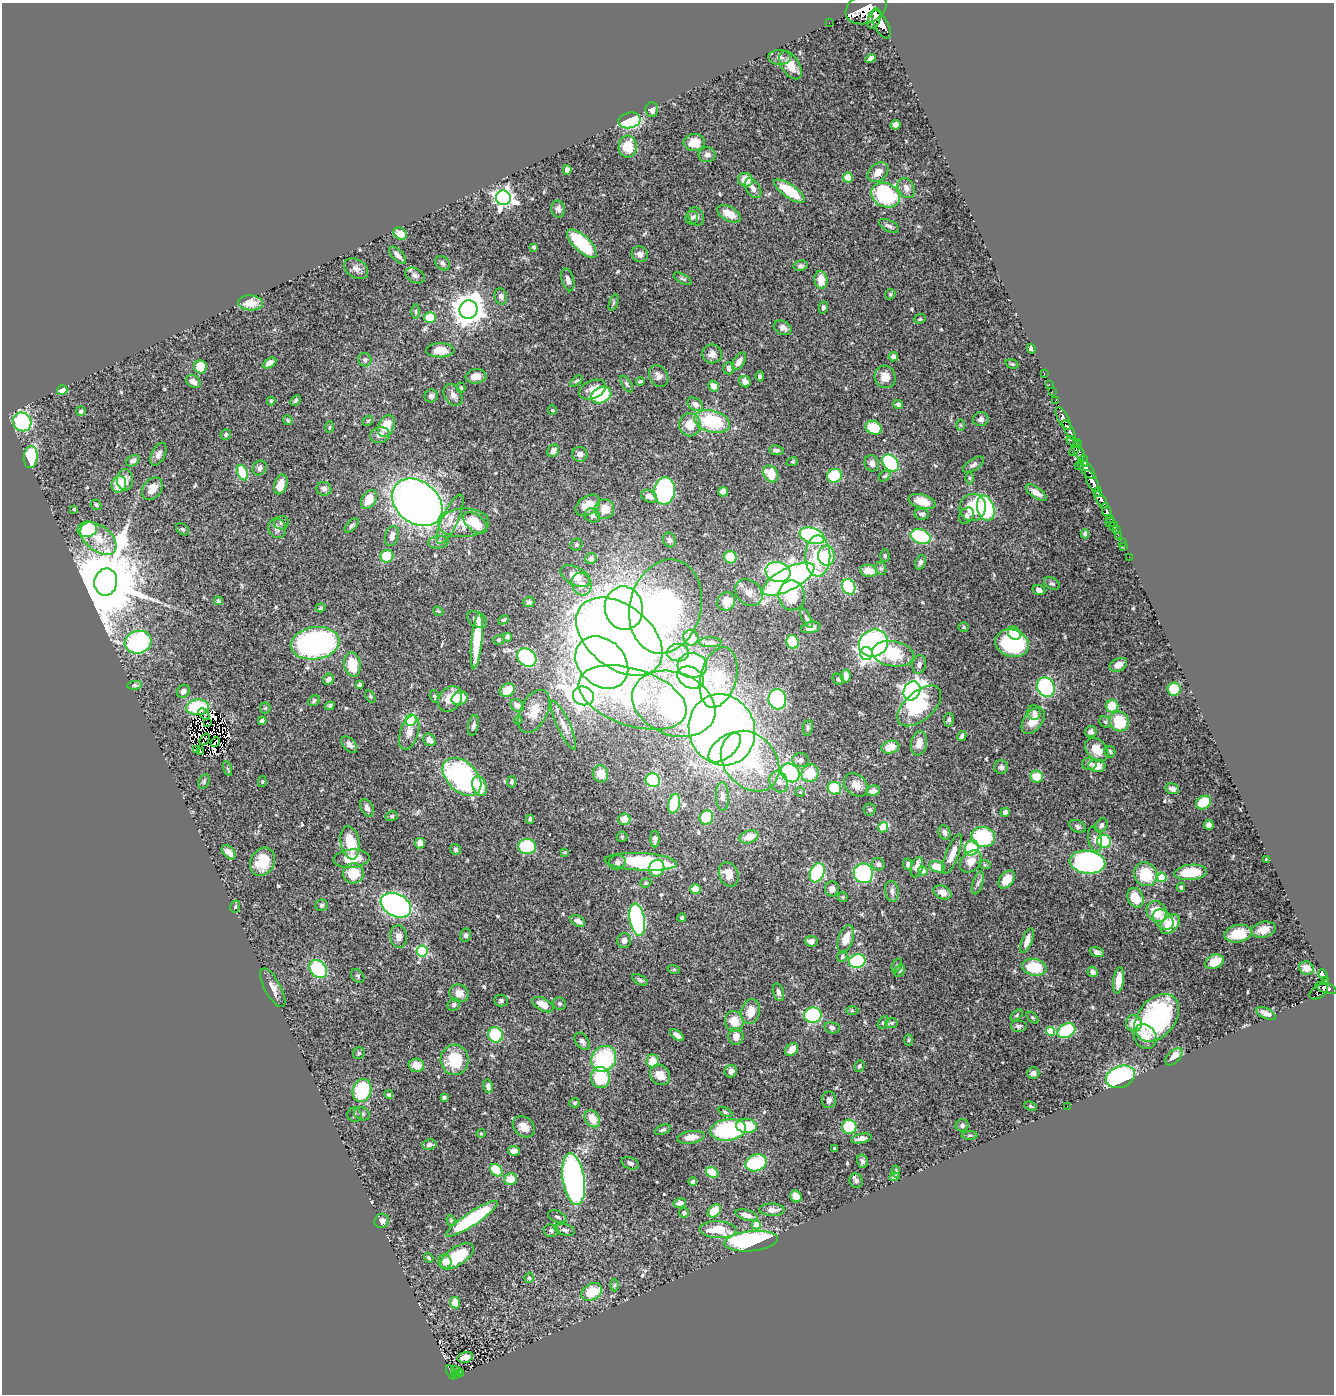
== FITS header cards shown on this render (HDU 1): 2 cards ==
NAXIS1  =                 1332
NAXIS2  =                 1392

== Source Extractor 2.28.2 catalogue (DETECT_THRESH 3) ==
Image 1332 x 1392 px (HDU 1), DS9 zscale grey, 1 PNG px = 1 image px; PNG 1336 x 1396 px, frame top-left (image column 1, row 1392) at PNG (2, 3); each listed source drawn as its Kron ellipse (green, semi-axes under 4 px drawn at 4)
Background 1.07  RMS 0.033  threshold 0.0984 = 3 sigma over >= 5 px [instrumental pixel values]
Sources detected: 541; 5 with non-positive FLUX_AUTO (blend fragments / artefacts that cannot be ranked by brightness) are neither listed nor drawn; of the other 536, the 500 brightest by FLUX_AUTO listed and drawn (36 fainter detections omitted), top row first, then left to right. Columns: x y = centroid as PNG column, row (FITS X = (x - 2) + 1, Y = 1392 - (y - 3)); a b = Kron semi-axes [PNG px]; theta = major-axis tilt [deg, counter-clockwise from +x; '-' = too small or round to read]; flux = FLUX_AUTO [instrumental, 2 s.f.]
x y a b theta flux
866 8 21 15 24 9200
874 19 11 6 73 3100
829 23 2 2 - 9.5
881 24 15 7 -62 5100
780 57 11 7 -1 10
871 58 5 4 - 11
790 65 16 9 -58 31
652 110 7 6 - 9.2
630 120 11 8 11 170
896 125 5 5 - 10
694 142 11 8 4 36
628 147 11 9 87 52
707 155 8 7 - 9.7
567 170 5 4 - 8.6
878 172 12 8 40 22
848 177 5 5 - 38
745 180 7 7 - 36
753 188 11 6 -55 14
906 188 11 8 -61 12
789 191 18 6 -35 87
885 195 15 12 -28 190
503 198 7 7 - 1100
558 209 8 7 - 8.8
729 214 13 7 -28 31
696 216 9 7 -63 8.5
692 218 7 6 - 4.7
889 226 11 5 -26 7.1
400 234 7 5 -29 24
582 243 19 8 -44 120
534 247 4 3 - 3.9
640 254 8 7 - 12
397 255 11 5 -46 9.6
442 263 8 6 -44 6
801 266 7 5 14 5.2
356 269 13 9 -36 13
415 275 10 7 -28 8.8
683 279 10 4 -27 4.4
568 280 12 6 -75 10
821 280 9 6 -83 34
890 294 5 4 - 3
501 296 8 6 -73 7.9
250 303 12 7 -1 32
614 303 8 3 71 3.3
823 307 6 4 76 5.6
468 310 9 9 - 3200
416 311 7 3 -90 3.2
430 318 6 5 - 52
920 319 6 4 20 2.9
783 328 9 6 -27 10
1031 349 5 4 - 7.9
440 350 14 7 0 32
712 354 10 9 - 14
893 357 4 4 - 9.3
365 360 7 6 - 5
739 361 10 5 57 13
269 363 7 4 31 11
1012 364 7 4 -15 3.3
200 367 6 6 - 49
729 368 6 5 - 8.9
1044 374 3 2 - 27
476 376 10 7 5 19
659 376 11 9 -58 13
760 376 5 4 - 4.9
885 377 11 10 - 26
193 381 8 5 -34 12
576 381 7 4 39 4.2
640 381 4 3 - 4
745 382 6 5 - 19
627 384 9 4 -56 4.9
1049 385 3 2 - 31
713 386 6 5 - 17
461 388 5 4 - 2.9
592 389 14 9 23 21
62 390 5 5 - 21
1052 391 2 2 - 18
453 395 11 8 -55 12
601 395 11 7 27 110
431 396 6 6 - 6.4
296 400 6 4 45 3.7
1056 400 4 3 - 49
271 401 4 4 - 2.7
695 404 8 6 -36 12
898 404 5 4 - 7
552 410 5 4 - 2.4
81 411 5 5 - 5.1
1063 418 12 5 -61 2000
981 419 8 7 - 8.9
288 420 5 4 - 2.7
368 421 6 4 41 2.9
22 422 9 9 - 200
712 422 18 11 -15 140
690 425 11 11 - 35
961 425 6 4 -89 3
386 426 12 7 65 41
329 427 6 4 87 2.5
874 428 8 6 -25 61
1069 430 11 3 -62 1800
226 434 5 5 - 3.7
380 435 10 8 15 14
1073 442 7 4 -43 440
1076 448 9 3 60 360
776 450 7 4 -7 6
553 451 6 5 - 13
1079 452 7 4 -63 900
158 454 12 6 65 11
580 454 8 7 - 10
31 457 11 7 83 140
133 461 7 5 32 7.1
1084 461 6 3 -76 520
792 462 6 3 18 2.3
872 463 8 7 - 8.9
890 463 10 7 -48 220
973 465 12 5 32 7.7
1079 466 5 3 - 320
260 468 8 6 50 7.5
1086 469 12 5 -50 990
242 473 8 5 -67 92
771 474 9 7 -55 56
834 476 7 7 - 89
885 476 6 4 40 4
970 478 6 4 -90 3.4
125 480 10 8 89 17
1092 481 12 5 -61 4000
119 484 8 7 - 58
281 484 10 6 73 28
152 489 12 9 54 20
324 489 7 7 - 8.3
665 491 13 10 84 420
723 492 5 5 - 11
1036 492 12 5 -34 15
1098 492 5 3 - 700
649 496 8 6 -27 16
369 499 10 7 58 34
1101 500 10 4 -58 2200
922 501 14 7 -16 32
417 502 28 21 -38 1400
96 505 6 4 -30 4.3
588 505 13 9 35 33
973 507 14 13 - 74
986 508 13 8 -73 200
74 509 4 3 - 2.6
604 509 10 9 - 26
1107 511 8 4 -69 340
922 514 7 5 -7 6.3
592 515 8 6 -25 7.4
966 516 8 7 - 9
1110 518 3 2 - 250
450 519 27 8 65 27
1110 522 5 3 - 37
281 523 7 6 - 5.5
463 523 25 14 3 51
475 523 14 8 -39 47
352 525 8 5 44 5.2
1113 526 4 3 - 69
277 528 10 8 -72 11
87 529 10 7 10 120
183 529 7 5 -40 4.1
1116 529 3 2 - 32
1085 534 5 4 - 5.9
1118 535 2 2 - 17
392 536 10 6 73 10
812 536 13 7 -20 310
921 536 10 7 -18 160
98 539 21 12 -38 44
669 540 7 6 - 7.3
438 542 10 6 8 8.3
1122 542 2 2 - 4.9
576 545 6 5 - 4.1
1123 546 2 2 - 13
387 556 6 6 - 67
818 556 20 12 90 100
826 556 10 8 -86 80
885 556 6 4 -90 3.2
730 557 6 6 - 63
1129 557 2 2 - 8.3
591 559 5 5 - 9.6
920 562 7 5 69 6
881 568 6 5 - 4.1
868 571 8 6 -12 26
778 572 12 10 -15 210
575 576 16 9 -29 28
788 579 29 11 28 840
106 582 14 11 78 31000
1052 583 8 5 -28 5.4
581 584 12 9 -64 20
849 587 8 6 -63 170
1039 590 6 5 - 9
749 592 15 12 -42 24
792 595 15 13 -81 82
218 601 4 4 - 4.7
726 601 9 8 - 32
529 602 5 5 - 5.6
666 606 48 35 75 860
321 608 5 4 - 3.7
624 608 21 19 -79 1000
438 611 5 4 - 2.8
806 618 11 4 -62 5.5
477 619 11 7 -32 12
504 620 6 4 29 3.3
811 627 10 5 12 15
963 627 5 4 - 2.6
1014 633 7 6 - 46
507 637 4 4 - 14
619 637 49 31 -38 3300
691 638 8 7 - 31
499 640 5 4 - 3.4
477 641 28 5 84 100
138 642 13 11 17 310
710 642 11 5 0 6.5
793 642 7 6 - 82
315 643 24 16 8 520
873 643 15 13 24 470
1012 643 17 13 -19 220
678 653 11 8 -2 17
866 653 6 6 - 540
893 654 21 12 -9 110
527 658 10 8 -39 220
602 662 29 23 -44 1800
919 664 9 7 81 8.5
352 665 12 8 -82 55
1118 665 9 6 26 16
692 666 14 12 -5 290
846 676 6 5 - 16
690 677 14 10 -29 490
718 677 31 18 75 180
328 679 6 5 - 12
838 679 6 5 - 4.1
135 685 7 4 7 3.9
359 685 4 3 - 4.5
1046 687 10 8 -65 240
1174 689 7 6 - 68
507 690 8 6 31 42
183 691 7 6 - 9.8
912 691 10 8 61 1300
370 696 7 4 -59 2.8
434 696 6 4 -73 2.9
583 696 10 9 - 1500
633 697 56 28 -18 420
460 698 8 6 21 57
450 699 14 10 52 33
777 699 10 9 - 290
314 701 6 5 - 4.5
674 704 43 31 -21 820
517 705 7 6 - 14
330 706 5 4 - 5.1
919 706 26 14 41 110
1112 706 6 6 - 54
198 707 11 8 3 71
265 708 5 5 - 3.3
534 711 23 13 64 38
1034 713 7 6 - 7
204 714 6 4 -48 5.1
411 720 5 5 - 190
518 720 4 3 - 2.4
949 720 6 5 - 4.7
262 721 4 4 - 9.9
1033 721 15 9 55 34
1105 722 6 5 - 4.1
1119 722 10 9 - 89
207 723 3 2 - 2.8
473 725 10 5 80 8.5
564 725 27 6 -65 21
808 728 8 5 82 4.3
722 730 36 33 -67 2400
409 732 18 9 73 18
1091 732 6 5 - 11
962 736 5 4 - 5.1
205 739 6 2 56 2.6
429 740 7 5 -51 12
215 742 5 2 - 2.9
919 743 12 8 79 19
349 744 9 6 -46 9.6
890 747 9 6 14 32
725 748 19 10 41 520
197 750 3 2 - 13
1097 750 13 9 -46 39
200 752 3 3 - 5.6
1110 752 6 5 - 5.3
800 760 8 7 - 7.6
750 761 33 25 -49 250
1089 764 7 6 - 6.5
1097 766 8 6 -6 24
1001 767 7 7 - 6
227 768 8 3 -71 3.3
790 773 10 8 -47 240
810 773 9 8 - 55
601 774 9 7 -75 28
1037 776 6 6 - 40
462 777 22 15 -44 390
653 780 7 7 - 130
204 782 8 5 65 4.3
262 782 5 4 - 2.5
512 782 5 4 - 5.6
779 782 11 8 -61 16
856 785 13 10 -43 22
479 786 10 7 -72 51
834 788 7 6 - 99
1172 789 7 5 -19 9.2
873 791 7 5 12 13
800 792 4 4 - 3
722 797 14 6 -87 11
1203 802 8 6 32 62
674 804 10 5 77 99
367 808 9 6 -63 10
870 810 6 6 - 3.7
1005 812 5 4 - 8.4
392 816 6 5 - 3.3
706 817 7 6 - 80
530 819 4 3 - 3.1
624 819 6 5 - 22
1101 825 7 5 59 6.5
1209 825 5 4 - 13
1077 826 8 5 -26 6.2
883 827 5 4 - 76
944 832 7 6 - 7.8
622 837 5 5 - 3
749 837 10 6 18 26
983 837 12 10 -10 180
655 839 8 4 90 6.9
1095 839 13 6 -79 11
1104 841 7 6 - 130
350 843 17 9 -79 63
420 843 5 5 - 17
527 847 9 7 -4 120
972 848 8 6 67 180
455 849 5 5 - 5.2
229 852 8 5 -46 16
565 852 4 3 - 2.9
952 854 21 6 68 23
352 859 18 9 5 42
1266 859 4 2 - 2.3
263 862 15 11 60 51
617 862 8 7 - 8.2
641 862 36 8 -3 170
971 862 12 9 46 20
1087 862 18 11 -6 520
878 864 6 6 - 7
908 864 6 4 -87 5.6
985 865 6 4 -19 2.9
917 867 10 5 72 21
937 867 8 5 -16 46
657 868 8 7 - 110
923 871 5 4 - 12
1191 872 16 7 5 66
353 873 10 10 - 50
817 873 10 7 68 230
863 873 10 9 - 220
729 874 12 9 -68 26
1145 874 12 11 - 79
1162 877 5 4 - 71
1007 880 10 6 52 31
646 883 6 4 20 2.8
978 883 12 5 72 7.5
1181 887 4 3 - 4
695 889 5 5 - 28
832 889 7 7 - 13
892 891 10 7 -82 9.4
942 892 9 6 -25 14
843 897 5 4 - 2.7
1135 898 10 7 -65 44
321 905 6 6 - 4.7
396 905 16 11 -28 620
235 907 6 4 74 3.1
1156 911 11 9 -49 58
682 918 4 3 - 5.6
1163 919 11 8 -44 14
637 920 16 7 -80 370
578 921 8 5 -30 13
1170 924 11 7 43 57
1264 930 12 8 13 24
1238 934 13 8 12 51
466 935 7 5 77 6.1
398 936 11 8 -85 13
846 939 14 7 71 31
624 940 7 7 - 11
811 941 6 5 - 13
1027 941 13 5 69 18
422 951 5 5 - 210
1097 952 7 4 -18 8.6
842 957 5 5 - 3.3
857 961 8 6 14 180
1214 962 10 6 23 33
897 966 8 4 72 4.5
1034 967 12 8 -10 78
1306 968 7 6 - 17
318 969 10 8 -49 140
674 970 6 4 -19 2.6
900 971 6 4 58 3.7
1093 972 5 5 - 8.7
1323 975 6 3 -64 360
358 976 8 5 -50 4.3
640 980 8 4 -29 4.4
1119 980 13 5 82 27
1325 980 4 3 - 140
273 988 21 8 -61 17
1326 988 11 5 -19 1200
778 992 9 5 -76 8.5
1319 992 10 6 33 350
459 993 10 9 - 20
501 1000 7 6 - 5.3
560 1004 7 6 - 5.4
454 1005 6 5 - 5.9
543 1005 11 6 -28 29
852 1011 6 4 -1 3
751 1012 13 9 77 28
1266 1013 10 5 -24 12
813 1015 9 7 5 190
1017 1015 7 3 37 3.2
1033 1017 7 4 -44 3.1
1157 1018 27 18 50 310
734 1021 10 9 - 35
883 1023 7 4 62 3.4
892 1023 6 5 - 3.2
1134 1023 8 8 - 32
1018 1026 8 6 0 6.5
832 1028 8 5 -13 6.9
1050 1031 5 4 - 61
1066 1031 9 6 30 150
495 1035 8 7 - 110
677 1035 8 4 -36 9.6
736 1036 8 7 - 18
1145 1036 13 10 -54 19
908 1040 6 3 89 2.5
582 1041 10 6 -52 8.2
792 1050 7 5 47 21
359 1053 6 5 - 4.3
1174 1057 10 6 47 25
604 1059 13 12 - 210
455 1060 15 14 - 84
652 1061 6 6 - 32
416 1065 8 7 - 22
859 1066 6 5 - 3.5
731 1071 6 6 - 7.6
1033 1073 6 5 - 8.5
660 1075 11 9 -46 28
1120 1077 15 10 21 300
600 1078 10 9 - 94
488 1086 7 4 -81 9.8
362 1090 11 9 72 130
389 1095 4 4 - 3.7
444 1097 4 3 - 3.7
829 1100 8 7 - 8.6
575 1103 6 4 1 3.1
1031 1106 6 4 -21 2.7
1067 1106 2 2 - 6.3
725 1112 7 4 -27 3.2
362 1114 8 6 -24 6.7
355 1115 7 7 - 5
592 1119 9 7 -54 32
962 1125 6 6 - 5.2
746 1126 10 7 -3 66
524 1127 12 9 -42 23
849 1127 7 7 - 91
663 1130 8 4 21 5.3
728 1130 18 10 8 260
481 1133 4 4 - 2.4
970 1135 8 4 1 3.5
691 1137 14 6 9 20
861 1138 10 4 11 12
429 1145 7 5 6 7.2
834 1148 4 3 - 2.3
514 1151 6 5 - 17
862 1161 7 5 -74 6.1
630 1163 9 5 -19 6.4
756 1163 11 8 18 120
496 1170 7 5 -50 87
896 1171 6 3 -84 3.3
712 1172 6 5 - 52
894 1177 5 4 - 6
510 1179 6 6 - 32
574 1179 26 11 -81 730
856 1181 7 6 - 5.8
693 1182 4 3 - 4.8
796 1196 6 5 - 24
680 1203 6 4 12 12
772 1210 12 6 -2 13
714 1211 7 5 43 38
684 1213 5 5 - 5.4
747 1215 11 5 -17 12
557 1217 10 5 -23 6
472 1219 31 6 33 250
451 1220 5 4 - 2.6
382 1221 7 7 - 10
756 1225 5 4 - 30
565 1230 10 5 -14 6.8
718 1230 18 8 -2 61
551 1231 7 6 - 5.6
751 1241 27 10 5 370
457 1256 19 9 33 100
429 1258 5 3 - 3.3
445 1261 7 6 - 18
529 1278 5 4 - 3.2
614 1285 6 4 89 3.4
592 1292 11 8 30 57
455 1303 6 5 - 28
465 1357 8 5 17 14
457 1371 6 3 -28 21
451 1372 7 4 -67 110
461 1373 3 2 - 6.5
456 1374 4 3 - 77
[36 fainter detections neither listed nor drawn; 5 non-positive-flux detections neither listed nor drawn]